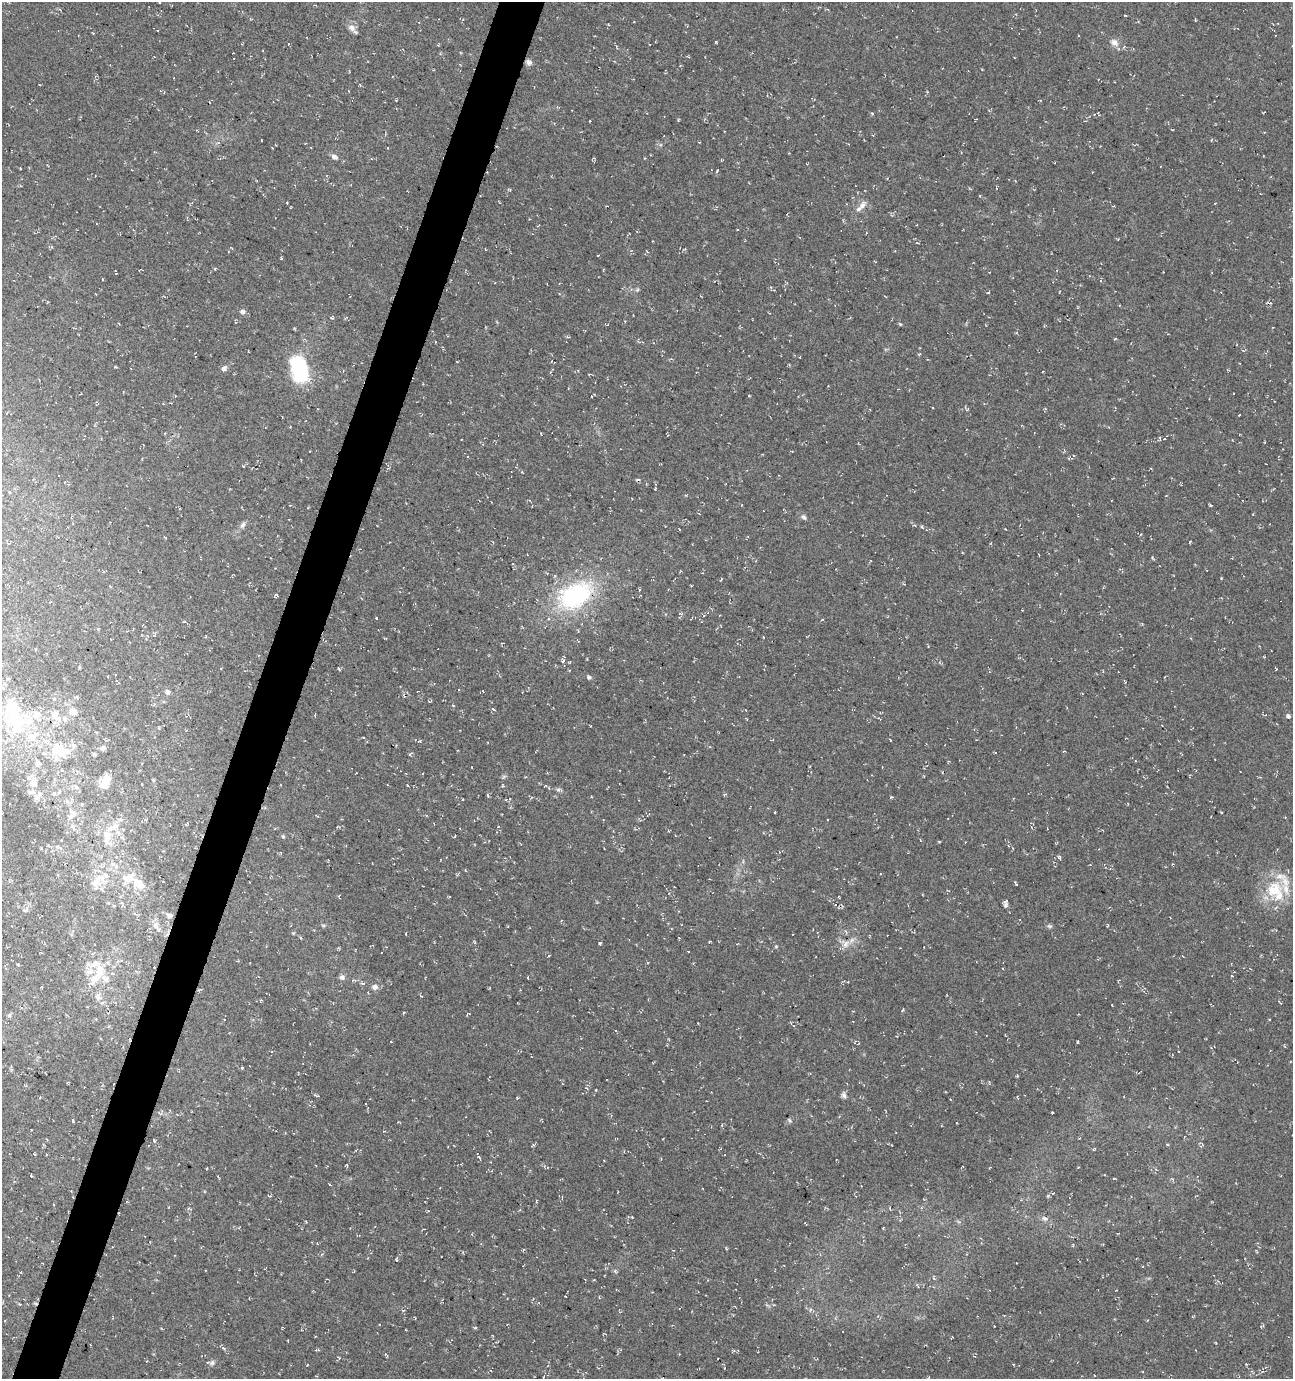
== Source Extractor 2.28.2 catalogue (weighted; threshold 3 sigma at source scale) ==
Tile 7 of 4 x 4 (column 3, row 2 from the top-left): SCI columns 2799-4089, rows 2765-4141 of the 5661 x 5522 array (HDU 1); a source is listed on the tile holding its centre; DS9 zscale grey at full resolution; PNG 1295 x 1381 px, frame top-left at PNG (2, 2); no overlay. Shown black and unused: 4% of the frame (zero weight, under 3 of 4 exposures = <1% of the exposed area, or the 3 px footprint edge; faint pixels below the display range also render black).
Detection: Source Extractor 2.28.2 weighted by HDU 2 'WHT'; one run over the whole footprint, this tile lists its part. Background 0.0177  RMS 0.0061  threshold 0.0274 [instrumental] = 3 sigma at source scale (4.5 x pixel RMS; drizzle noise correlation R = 1.50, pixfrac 1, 0.0396/0.0396 arcsec/px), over >= 5 px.
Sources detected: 224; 2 inside a brighter object's white glare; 10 cosmic-ray / hot-pixel residue — not listed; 20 inside a brighter listed object's ellipse — not listed separately; the other 192 listed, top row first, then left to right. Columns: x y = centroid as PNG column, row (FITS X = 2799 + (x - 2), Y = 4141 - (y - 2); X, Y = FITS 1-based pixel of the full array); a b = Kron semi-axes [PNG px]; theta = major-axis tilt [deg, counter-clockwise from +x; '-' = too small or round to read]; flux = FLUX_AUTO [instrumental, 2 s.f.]
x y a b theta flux
1125 15 3 2 - 0.43
351 28 11 9 -30 3.6
716 42 4 3 - 0.54
1114 42 12 8 -36 3.8
529 62 8 7 - 2.1
982 69 3 2 - 0.45
872 113 5 4 - 0.76
678 120 4 3 - 0.57
590 121 3 2 - 0.44
261 140 3 2 - 0.38
388 148 3 2 - 0.49
1263 156 2 2 - 0.33
334 157 6 5 - 3.2
717 171 6 2 46 0.46
510 190 5 4 - 0.8
980 196 4 2 - 0.45
287 203 3 2 - 0.42
862 205 13 8 49 3.9
1011 212 4 3 - 0.54
51 247 5 3 - 0.78
485 249 3 2 - 0.35
281 258 4 3 - 0.56
215 269 4 3 - 0.64
116 272 5 2 - 0.63
103 279 3 2 - 0.5
637 290 6 4 45 0.92
988 293 4 2 - 0.45
243 312 6 5 - 2.7
332 317 5 4 - 0.93
900 324 5 3 - 0.7
800 357 3 2 - 0.41
116 367 3 3 - 0.6
224 368 8 6 42 2
299 369 22 13 -71 61
749 395 4 2 - 0.41
967 410 5 3 - 0.64
1239 415 2 2 - 0.34
290 427 3 3 - 0.42
541 433 3 2 - 0.51
1159 439 7 3 78 0.82
1164 439 4 3 - 0.45
655 489 4 3 - 0.45
290 505 3 2 - 0.35
742 505 4 3 - 0.37
1211 505 3 2 - 0.7
804 517 8 6 -46 1.6
243 525 9 6 64 1.9
1190 541 4 2 - 0.39
9 543 5 3 - 0.51
1222 578 4 2 - 0.5
721 580 4 2 - 0.71
691 586 3 2 - 0.39
277 595 6 3 -54 0.63
575 595 40 26 28 80
680 613 7 3 -19 0.74
376 618 3 2 - 0.65
822 620 4 2 - 0.47
184 621 4 3 - 0.58
154 634 8 4 70 0.83
206 636 4 3 - 0.5
563 660 7 5 89 1.1
339 669 4 2 - 0.63
589 677 5 4 - 1.5
167 692 6 6 - 2.2
453 705 4 3 - 0.53
493 709 4 3 - 0.81
73 712 6 6 - 5.4
55 716 15 9 -54 5.8
1288 716 5 4 - 1.7
18 724 28 20 80 30
363 737 3 2 - 0.46
890 740 5 2 - 0.48
419 741 5 4 - 0.75
103 748 8 6 41 1.6
59 750 26 18 -26 18
411 753 5 3 - 0.82
94 754 4 3 - 0.99
37 764 7 6 - 1.8
504 776 7 4 19 0.98
34 783 13 10 -87 4.7
105 783 16 9 56 9.8
142 784 3 2 - 0.42
407 785 4 2 - 0.39
502 786 4 3 - 0.69
77 787 8 5 -29 1.4
558 790 6 4 -73 1.1
40 794 11 5 43 2.5
54 794 6 5 - 1.2
487 795 5 3 - 0.61
591 797 4 3 - 0.48
891 797 5 3 - 0.57
463 799 3 2 - 0.4
67 801 9 4 -54 1.6
82 804 4 4 - 0.55
775 812 3 2 - 0.37
71 816 12 7 41 3.3
142 821 4 4 - 0.8
72 826 7 4 -89 1.3
118 833 8 6 -48 2.4
283 836 6 4 -68 0.83
455 836 3 2 - 0.48
107 837 19 11 87 10
939 841 4 3 - 0.52
281 853 5 3 - 0.49
1059 857 5 5 - 0.97
116 866 7 4 -72 1.2
96 882 24 14 73 12
138 883 18 10 -37 9.6
1016 883 5 3 - 0.88
1274 890 25 22 67 25
839 897 3 2 - 0.35
1006 904 6 5 - 2.2
25 910 8 4 -8 1.2
135 914 9 3 -23 0.98
169 915 8 6 -5 1.9
155 925 11 8 -52 3.5
291 925 3 2 - 0.36
323 925 5 5 - 0.85
1049 926 7 5 -19 1.1
406 934 4 2 - 0.52
301 938 4 4 - 0.71
679 938 4 2 - 0.36
709 942 4 2 - 0.46
600 943 3 3 - 1
845 944 12 11 - 5.2
776 946 5 4 - 0.67
338 948 4 4 - 0.59
688 951 3 2 - 0.36
1098 959 4 3 - 0.61
18 964 3 3 - 0.69
100 970 27 14 84 15
136 971 6 3 -19 0.68
1232 976 3 3 - 0.49
342 977 7 7 - 2.1
528 978 4 2 - 0.39
375 987 7 6 - 2.8
261 1000 4 3 - 0.5
1281 1003 5 2 - 0.56
1112 1005 3 2 - 0.41
403 1013 4 3 - 0.53
468 1014 5 3 - 0.59
9 1015 6 5 - 1.1
1269 1019 3 2 - 0.45
698 1023 2 2 - 0.36
391 1042 3 2 - 0.38
1077 1042 3 3 - 0.61
242 1067 4 3 - 0.64
844 1095 9 6 -72 1.9
316 1096 7 3 -12 0.72
517 1098 4 3 - 0.5
159 1113 6 4 -45 0.86
789 1120 6 3 -49 0.75
73 1121 5 3 - 0.68
542 1121 4 3 - 0.5
154 1140 4 3 - 0.77
1167 1144 5 3 - 0.53
533 1145 6 3 43 0.75
1201 1145 10 6 -86 1.3
1094 1149 4 3 - 0.51
479 1157 8 3 -55 0.74
347 1165 4 4 - 0.75
1079 1167 3 2 - 0.43
207 1168 3 2 - 0.45
1105 1175 3 2 - 0.35
1114 1178 3 2 - 0.56
330 1185 3 3 - 0.56
270 1196 5 3 - 0.61
536 1201 4 3 - 0.57
890 1208 4 2 - 0.55
632 1217 3 3 - 0.4
1044 1218 8 6 -30 1.8
805 1223 4 2 - 0.53
883 1229 4 2 - 0.45
726 1248 4 3 - 0.58
396 1259 6 3 81 0.79
1016 1263 3 2 - 0.4
934 1278 6 3 -46 0.71
565 1296 3 2 - 0.37
767 1305 7 4 -43 0.99
403 1310 5 4 - 0.81
112 1318 4 2 - 0.44
5 1320 3 2 - 0.41
1262 1326 7 3 31 0.62
475 1328 4 4 - 0.67
605 1334 5 3 - 0.48
224 1348 6 4 -33 0.94
317 1350 7 3 0 0.76
734 1351 6 3 -17 0.9
386 1355 6 3 -28 0.97
339 1358 5 3 - 0.56
212 1363 8 7 - 1.9
1246 1364 3 3 - 0.46
Overlapping masked pixels (flux is a lower limit): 1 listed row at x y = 575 595
Unlisted compact peaks at least as high as the median listed source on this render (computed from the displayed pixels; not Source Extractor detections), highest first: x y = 1052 1112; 922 527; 1115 339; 596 1090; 903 1010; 293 933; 1276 669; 919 354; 1048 1196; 1152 557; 615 1271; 686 495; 243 466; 1017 1076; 421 996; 549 956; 763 637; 590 726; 31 1176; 1125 682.